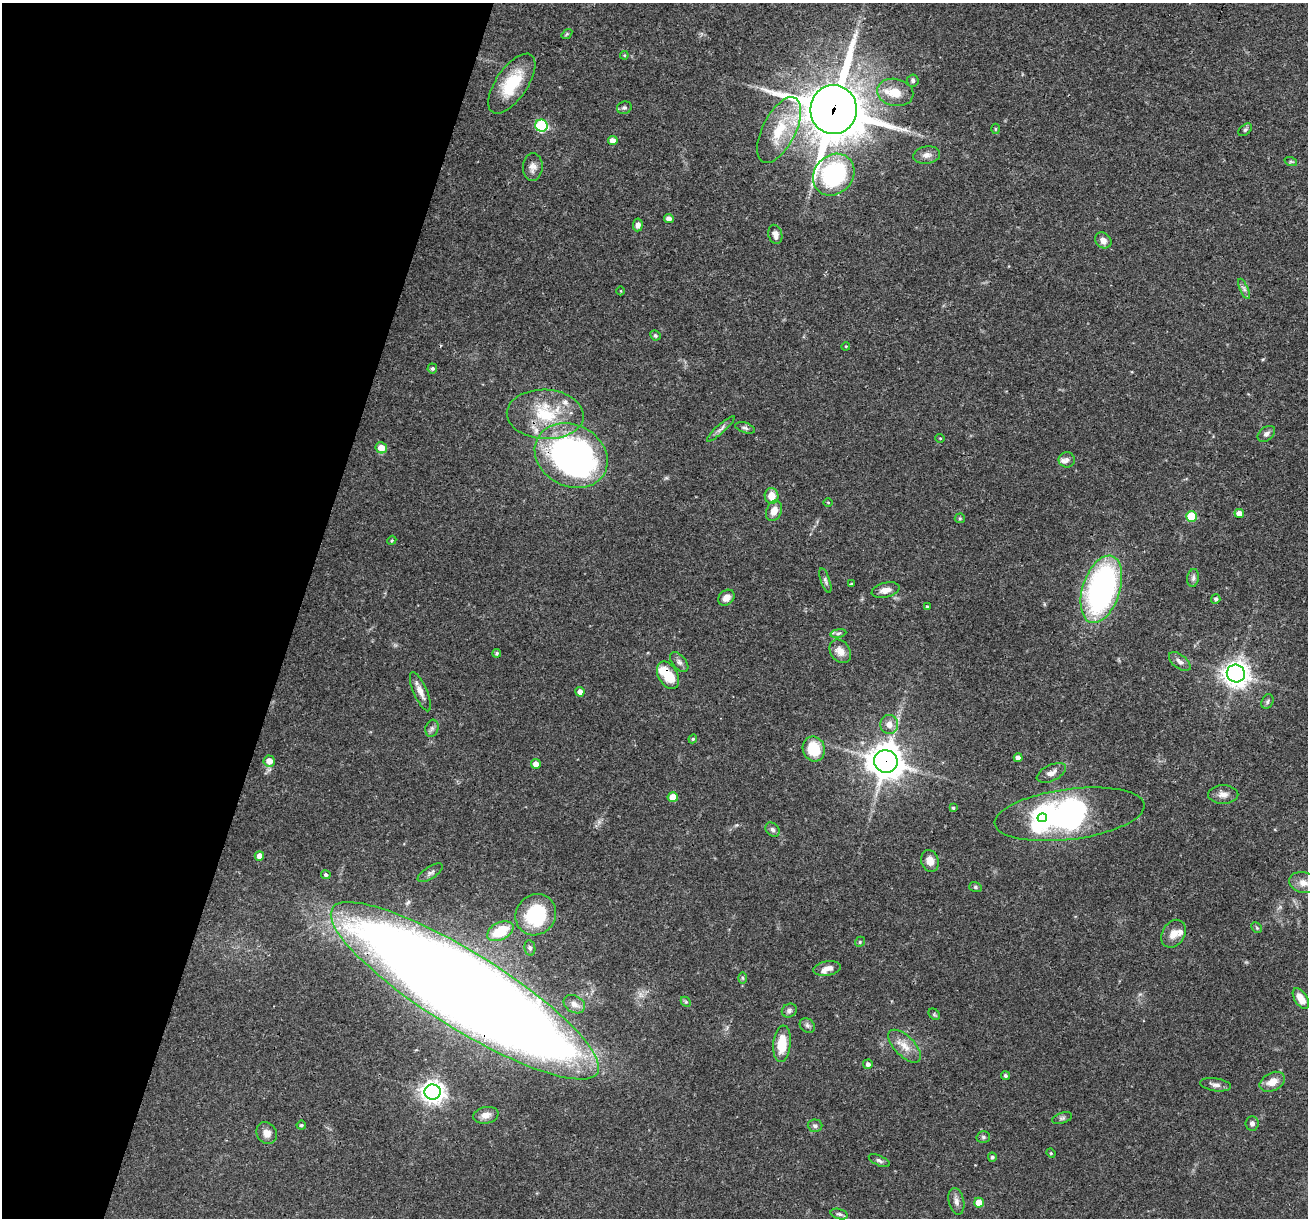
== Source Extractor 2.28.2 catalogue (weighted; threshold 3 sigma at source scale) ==
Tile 9 of 4 x 4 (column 1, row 3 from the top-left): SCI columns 1-1306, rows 1468-2683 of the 5240 x 5301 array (HDU 1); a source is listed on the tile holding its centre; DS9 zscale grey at full resolution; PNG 1310 x 1220 px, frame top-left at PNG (2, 3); each listed source drawn as its Kron ellipse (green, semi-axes under 4 px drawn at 4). Shown black and unused: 23% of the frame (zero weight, under 3 of 4 exposures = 3% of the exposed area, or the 3 px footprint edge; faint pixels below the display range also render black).
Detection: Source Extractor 2.28.2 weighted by HDU 2 'WHT'; one run over the whole footprint, this tile lists its part. Background 0.0564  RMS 0.0032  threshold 0.0146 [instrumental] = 3 sigma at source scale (4.5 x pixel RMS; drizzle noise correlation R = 1.50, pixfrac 1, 0.05/0.05 arcsec/px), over >= 5 px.
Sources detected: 122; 3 inside a brighter object's white glare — neither listed nor drawn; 5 inside a brighter listed object's ellipse — not listed separately; the other 114 listed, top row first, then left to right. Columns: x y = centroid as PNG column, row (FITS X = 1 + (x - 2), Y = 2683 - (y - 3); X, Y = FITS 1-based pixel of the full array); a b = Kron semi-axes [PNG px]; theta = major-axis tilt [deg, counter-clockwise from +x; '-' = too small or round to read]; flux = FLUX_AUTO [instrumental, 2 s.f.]
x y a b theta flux
567 34 6 4 36 0.4
624 55 4 4 - 0.34
913 81 6 5 - 0.67
512 84 35 15 55 13
895 92 18 13 -12 5.7
624 108 7 6 - 0.74
834 110 24 23 - 1600
541 126 6 6 - 33
995 129 5 3 - 0.35
779 130 36 16 63 12
1245 130 8 5 41 0.61
613 141 5 4 - 2.4
927 155 13 8 9 1.9
1291 162 6 4 -18 0.5
533 167 14 10 86 2
834 175 22 19 47 39
669 218 5 4 - 1.5
638 225 6 5 - 1.3
775 234 10 7 -74 1.5
1103 240 9 7 -42 1.8
1244 289 11 3 -65 0.83
621 291 4 3 - 0.23
655 335 5 4 - 0.57
846 346 4 3 - 0.27
432 368 5 5 - 0.69
545 414 38 24 -3 18
745 428 10 5 -18 0.75
721 429 18 4 42 1.3
1266 434 10 6 38 1.1
940 438 5 3 - 0.26
381 448 6 5 - 3.6
571 456 38 31 -27 130
1067 460 8 8 - 1.1
772 496 8 7 - 3.9
828 502 5 3 - 0.29
774 511 11 7 68 3.1
1239 513 5 4 - 2.4
1192 516 5 5 - 13
960 518 5 5 - 0.41
392 540 5 3 - 0.3
1193 578 9 6 81 0.98
825 581 13 4 -71 0.85
851 584 3 3 - 0.34
1101 589 35 18 72 81
886 590 14 7 14 2.4
726 598 9 7 43 2.2
1216 599 5 4 - 0.74
927 606 3 3 - 0.32
838 633 8 4 9 0.67
840 651 12 9 -54 3
497 653 4 4 - 0.54
679 662 11 6 -49 1.3
1180 662 12 6 -38 1.5
1236 674 9 9 - 260
668 675 15 9 -60 8.4
420 692 21 6 -66 2.5
580 692 4 4 - 1.8
1267 701 7 5 65 0.65
889 724 9 9 - 2.5
432 728 9 6 75 0.95
693 739 4 4 - 0.42
814 749 12 11 - 10
1018 758 4 4 - 1.6
269 761 6 5 - 2.5
886 761 12 11 - 580
536 764 5 5 - 1.9
1051 773 16 8 26 2.1
1223 794 15 9 0 2.1
673 797 5 5 - 3.9
953 808 4 3 - 0.56
1069 814 75 25 7 91
1042 818 5 4 - 110
773 830 8 6 -46 0.92
259 856 4 4 - 2.3
930 861 11 8 -74 2.6
430 873 14 6 32 1.2
326 875 5 4 - 0.7
1303 883 14 10 -15 3
975 887 6 5 - 0.53
536 915 21 19 54 21
1257 928 6 4 -46 0.5
500 931 14 8 27 9.8
1173 934 15 11 57 3.2
860 942 5 4 - 0.43
530 948 8 5 -80 0.72
827 969 14 7 9 2.1
743 978 6 4 -89 0.42
465 991 156 38 -32 1300
1301 999 12 6 -58 3.8
686 1002 6 4 -44 0.49
574 1004 11 8 -30 1.9
789 1010 8 6 31 0.86
934 1014 6 5 - 0.45
807 1025 8 6 -39 0.92
782 1044 18 8 85 8.2
905 1046 21 10 -45 4
868 1064 5 4 - 1.1
1005 1076 4 4 - 0.66
1272 1082 13 9 27 3.7
1216 1085 15 6 -9 1.6
433 1092 8 7 - 240
486 1115 13 8 9 2
1062 1118 10 5 18 0.78
1252 1123 7 6 - 1.1
301 1125 4 4 - 0.51
815 1126 7 6 - 0.84
267 1133 11 9 -58 2.5
983 1137 7 5 -1 0.59
1051 1153 4 4 - 0.39
992 1157 4 4 - 0.67
879 1161 11 5 -25 0.82
956 1201 13 7 -77 1.6
979 1203 5 5 - 3.9
839 1214 9 5 -15 0.79
Overlapping masked pixels (flux is a lower limit): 5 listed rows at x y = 834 110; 571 456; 668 675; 886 761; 465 991
Isophote crosses this tile's border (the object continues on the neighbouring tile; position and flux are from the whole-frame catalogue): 1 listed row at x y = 1303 883